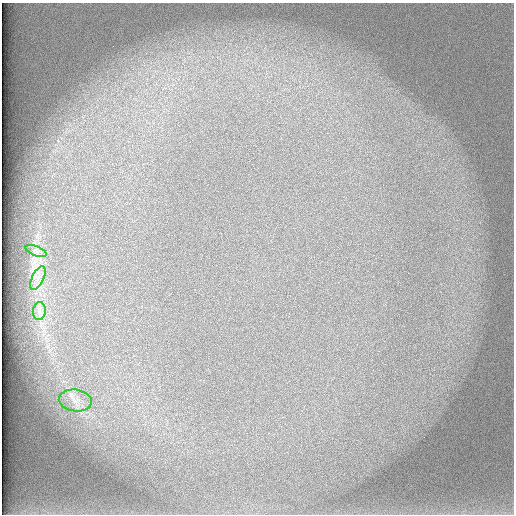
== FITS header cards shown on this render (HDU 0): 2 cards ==
NAXIS1  =                  512 /
NAXIS2  =                  512 /

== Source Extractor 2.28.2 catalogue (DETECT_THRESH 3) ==
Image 512 x 512 px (HDU 0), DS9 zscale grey, 1 PNG px = 1 image px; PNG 516 x 516 px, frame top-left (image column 1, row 512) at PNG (2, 3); each listed source drawn as its Kron ellipse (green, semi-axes under 4 px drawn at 4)
Background 101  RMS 3.2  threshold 9.46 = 3 sigma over >= 5 px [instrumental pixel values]
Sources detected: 4; all 4 listed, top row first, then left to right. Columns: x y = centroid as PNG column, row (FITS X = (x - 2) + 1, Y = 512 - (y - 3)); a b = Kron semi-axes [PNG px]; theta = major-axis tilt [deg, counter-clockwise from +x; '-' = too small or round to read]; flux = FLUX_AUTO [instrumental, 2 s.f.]
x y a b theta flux
36 251 11 5 -23 680
38 278 13 6 64 1500
39 311 9 6 84 1000
75 400 16 11 -9 2600